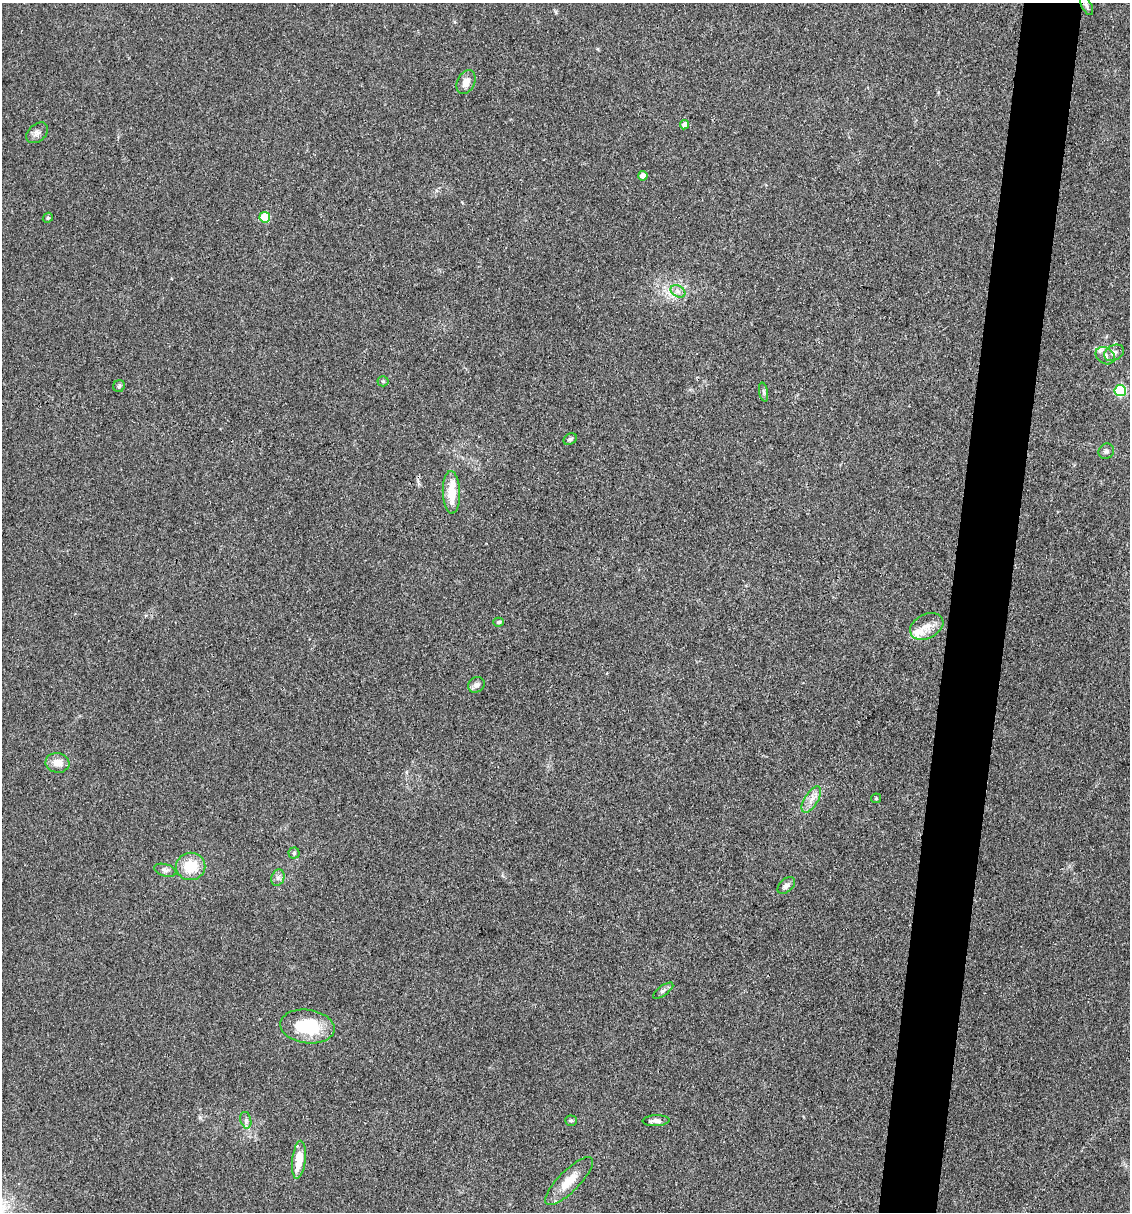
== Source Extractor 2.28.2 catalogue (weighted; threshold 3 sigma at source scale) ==
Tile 10 of 4 x 4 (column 2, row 3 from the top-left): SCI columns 1359-2486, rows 1211-2420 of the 4857 x 4841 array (HDU 1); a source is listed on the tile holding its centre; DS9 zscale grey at full resolution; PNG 1132 x 1214 px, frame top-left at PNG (2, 3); each listed source drawn as its Kron ellipse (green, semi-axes under 4 px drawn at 4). Shown black and unused: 5% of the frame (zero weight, under 3 of 4 exposures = <1% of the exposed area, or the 3 px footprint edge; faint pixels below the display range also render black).
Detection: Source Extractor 2.28.2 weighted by HDU 2 'WHT'; one run over the whole footprint, this tile lists its part. Background 0.11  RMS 0.0062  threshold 0.0281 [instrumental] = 3 sigma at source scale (4.5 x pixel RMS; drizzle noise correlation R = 1.50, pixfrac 1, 0.05/0.05 arcsec/px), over >= 5 px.
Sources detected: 36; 1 inside a brighter listed object's ellipse — not listed separately; the other 35 listed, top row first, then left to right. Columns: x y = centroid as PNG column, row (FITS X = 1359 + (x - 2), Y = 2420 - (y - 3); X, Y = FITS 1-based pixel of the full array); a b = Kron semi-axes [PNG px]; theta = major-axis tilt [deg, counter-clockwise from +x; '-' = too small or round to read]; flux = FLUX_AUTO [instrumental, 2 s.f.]
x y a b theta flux
1087 6 10 5 -61 1.5
466 82 12 8 63 5
684 125 5 4 - 4
37 133 12 8 40 2.9
643 176 4 4 - 5.1
265 217 5 5 - 27
48 218 5 4 - 0.87
678 291 8 5 -30 2.4
1114 353 10 7 24 3.1
1105 356 10 8 -34 3.2
383 381 5 5 - 0.92
119 386 6 6 - 1.1
1120 391 5 5 - 68
764 392 10 4 -79 1.3
570 439 7 5 29 1.3
1106 451 8 7 - 1.7
451 492 21 8 -88 13
499 622 5 4 - 1
927 626 18 12 28 7.7
476 685 9 7 34 2.6
57 763 12 10 -9 6.2
876 798 5 4 - 0.68
811 800 15 7 58 4.7
294 853 5 5 - 1.1
191 866 14 13 - 16
165 870 11 6 -16 2.1
278 878 8 6 70 2.1
786 885 10 6 43 2.4
663 991 12 5 36 1.8
307 1027 27 16 -8 30
246 1120 8 5 -76 1.7
571 1121 6 5 - 0.98
656 1121 13 5 2 2.8
299 1160 19 6 84 14
569 1181 32 10 45 12